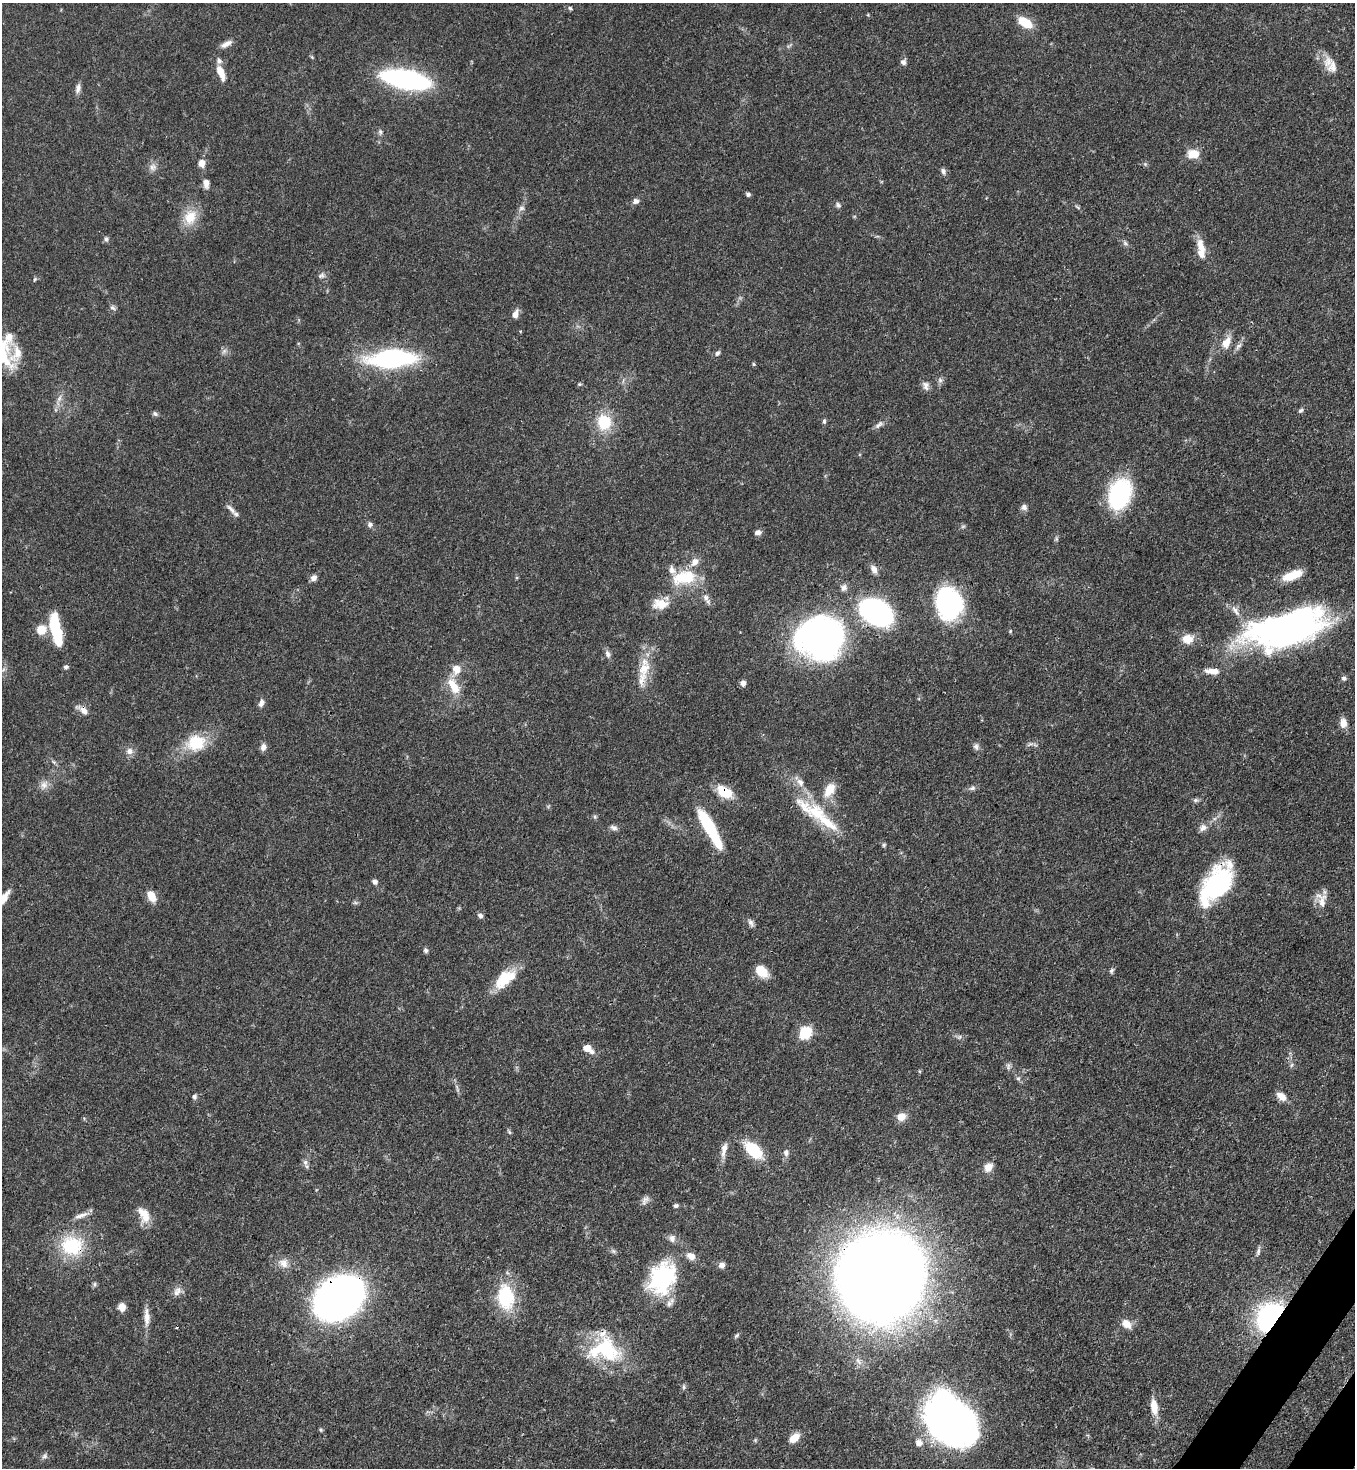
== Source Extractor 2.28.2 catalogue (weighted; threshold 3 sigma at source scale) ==
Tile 6 of 4 x 4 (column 2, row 2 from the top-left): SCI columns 1717-3069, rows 2990-4455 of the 6000 x 5978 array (HDU 1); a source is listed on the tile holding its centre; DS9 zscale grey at full resolution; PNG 1357 x 1470 px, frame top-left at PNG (2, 3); no overlay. Shown black and unused: <1% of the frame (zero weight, under 3 of 4 exposures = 7% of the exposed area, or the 3 px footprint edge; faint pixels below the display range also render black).
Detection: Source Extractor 2.28.2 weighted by HDU 2 'WHT'; one run over the whole footprint, this tile lists its part. Background 0.0664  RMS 0.0036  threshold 0.0162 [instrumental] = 3 sigma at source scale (4.5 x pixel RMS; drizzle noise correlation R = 1.50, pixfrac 1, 0.05/0.05 arcsec/px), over >= 5 px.
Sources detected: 163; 2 too faint to see at this stretch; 1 inside a brighter object's white glare — not listed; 13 inside a brighter listed object's ellipse — not listed separately; the other 147 listed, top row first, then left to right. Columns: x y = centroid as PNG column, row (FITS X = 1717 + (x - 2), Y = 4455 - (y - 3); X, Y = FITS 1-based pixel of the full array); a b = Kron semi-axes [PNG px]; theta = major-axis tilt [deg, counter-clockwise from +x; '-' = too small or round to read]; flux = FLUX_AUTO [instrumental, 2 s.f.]
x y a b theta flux
570 8 5 5 - 0.51
1025 22 16 9 -34 7.9
226 44 16 6 28 2.3
312 57 6 4 -70 0.45
903 62 7 7 - 1.3
1328 62 21 13 -81 4.7
221 72 18 7 -68 4.6
406 79 33 12 -11 95
78 88 12 6 76 1.7
380 132 7 5 -70 0.78
1193 154 13 9 1 5.5
202 163 10 8 -87 2.4
1145 164 5 5 - 0.56
153 167 10 9 - 1.9
943 171 9 6 -69 1.1
206 183 11 7 -87 2.2
748 194 5 4 - 0.87
636 201 8 7 - 1.4
838 205 8 6 -53 0.89
1077 207 8 3 -45 0.56
521 208 9 7 23 1.2
190 217 22 17 68 7.5
106 239 7 6 - 0.89
1125 243 9 4 -36 0.87
1201 247 21 10 -74 5
321 275 10 8 20 1.2
35 279 6 4 59 0.48
113 308 8 6 -36 0.96
515 314 10 6 64 2.5
1226 342 15 9 62 4.2
1238 346 12 5 47 1.4
224 351 8 5 45 0.97
2 353 32 15 -84 13
717 353 8 5 50 0.9
391 359 34 14 3 72
754 364 5 4 - 0.47
940 380 7 6 - 1
579 384 6 4 20 0.47
926 386 13 9 -78 1.8
59 398 9 6 61 1.4
1301 410 7 4 37 0.7
155 414 8 6 -34 0.83
824 421 7 5 89 0.68
604 422 17 15 -87 12
879 425 13 6 44 1.5
1120 494 31 21 73 37
1024 507 8 8 - 1.3
231 509 18 6 -48 1.7
370 525 7 6 - 1.1
758 532 8 6 10 1.4
1056 539 6 5 - 0.6
874 569 12 7 -61 1.9
1293 575 22 9 21 7.8
684 577 35 18 13 14
314 578 7 6 - 1.7
844 588 9 8 - 1.4
706 598 12 7 -46 1.9
949 603 28 24 -78 58
660 604 21 13 4 5.6
1235 611 17 6 -52 2.3
876 612 23 15 -30 94
1287 628 77 32 15 150
55 629 27 9 -78 24
41 630 12 11 - 4.8
1010 631 5 4 - 0.39
820 638 45 40 -2 120
1188 639 14 11 7 4.5
608 654 11 6 -69 1.4
66 667 5 5 - 0.99
456 669 8 8 - 4.3
644 669 31 14 76 9.3
1212 671 19 7 -6 3.4
1344 678 7 6 - 0.88
743 683 7 6 - 1.6
454 686 26 11 -61 6.9
261 703 10 6 69 1.6
83 710 16 7 -34 2.6
1343 723 12 9 -84 2.9
196 743 24 20 15 13
263 747 9 7 79 1.7
976 747 9 7 -83 1.3
129 751 10 9 - 2
800 782 13 9 -59 2.6
44 785 12 11 - 2.5
972 788 10 5 19 1.1
829 789 19 11 58 6.3
724 792 21 13 -31 8.2
1195 800 7 6 - 0.78
815 813 65 20 -32 20
595 817 6 5 - 0.61
613 828 10 6 -18 1.2
709 828 44 10 -61 24
1203 828 11 9 28 1.9
884 845 6 5 - 0.55
375 882 6 5 - 1.2
1216 884 47 23 53 43
151 896 12 8 -65 4.9
3 898 22 7 53 4.6
1322 901 22 11 79 4
480 916 7 5 -52 1.1
751 923 11 6 -62 1.3
426 950 6 5 - 0.92
1112 970 7 5 48 0.81
761 971 14 10 -41 6.9
505 979 29 15 39 11
805 1033 6 6 - 41
587 1048 10 6 -31 4.9
1008 1066 10 3 69 0.72
1018 1078 6 5 - 0.72
1281 1096 12 7 -38 3.5
194 1097 7 6 - 0.82
901 1117 8 7 - 4.7
509 1132 7 4 -45 0.54
724 1149 20 7 77 2.9
753 1150 20 11 -44 15
786 1153 8 7 - 1.4
305 1162 9 7 -74 1.3
988 1167 11 9 50 2.9
646 1199 11 6 -9 1.5
676 1206 5 4 - 0.98
81 1215 23 5 18 2.3
145 1215 20 12 -79 5.1
672 1238 11 9 80 1.8
72 1246 29 25 -20 19
1258 1252 10 6 80 1
283 1263 13 12 - 3.2
722 1265 7 6 - 1.6
882 1277 58 55 81 970
662 1278 42 30 61 33
95 1284 6 4 89 0.65
177 1291 14 8 62 2.2
506 1297 32 20 -85 20
339 1298 31 23 35 300
122 1307 8 7 - 3
147 1317 25 7 -88 3.3
1270 1317 19 14 55 76
1126 1324 14 10 -37 3.2
736 1335 8 4 41 0.64
605 1350 43 29 -4 28
684 1387 7 5 83 0.71
1154 1407 20 9 -81 5
954 1422 45 32 -32 190
321 1430 5 5 - 0.55
794 1438 12 7 39 4.6
755 1440 6 3 -73 0.42
919 1443 12 10 -29 2.6
45 1456 8 7 - 1
Overlapping masked pixels (flux is a lower limit): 9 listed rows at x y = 391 359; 83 710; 724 792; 1216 884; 72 1246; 882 1277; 662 1278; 339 1298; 1270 1317
Isophote crosses this tile's border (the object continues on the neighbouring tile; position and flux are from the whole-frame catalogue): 2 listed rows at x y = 2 353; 3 898